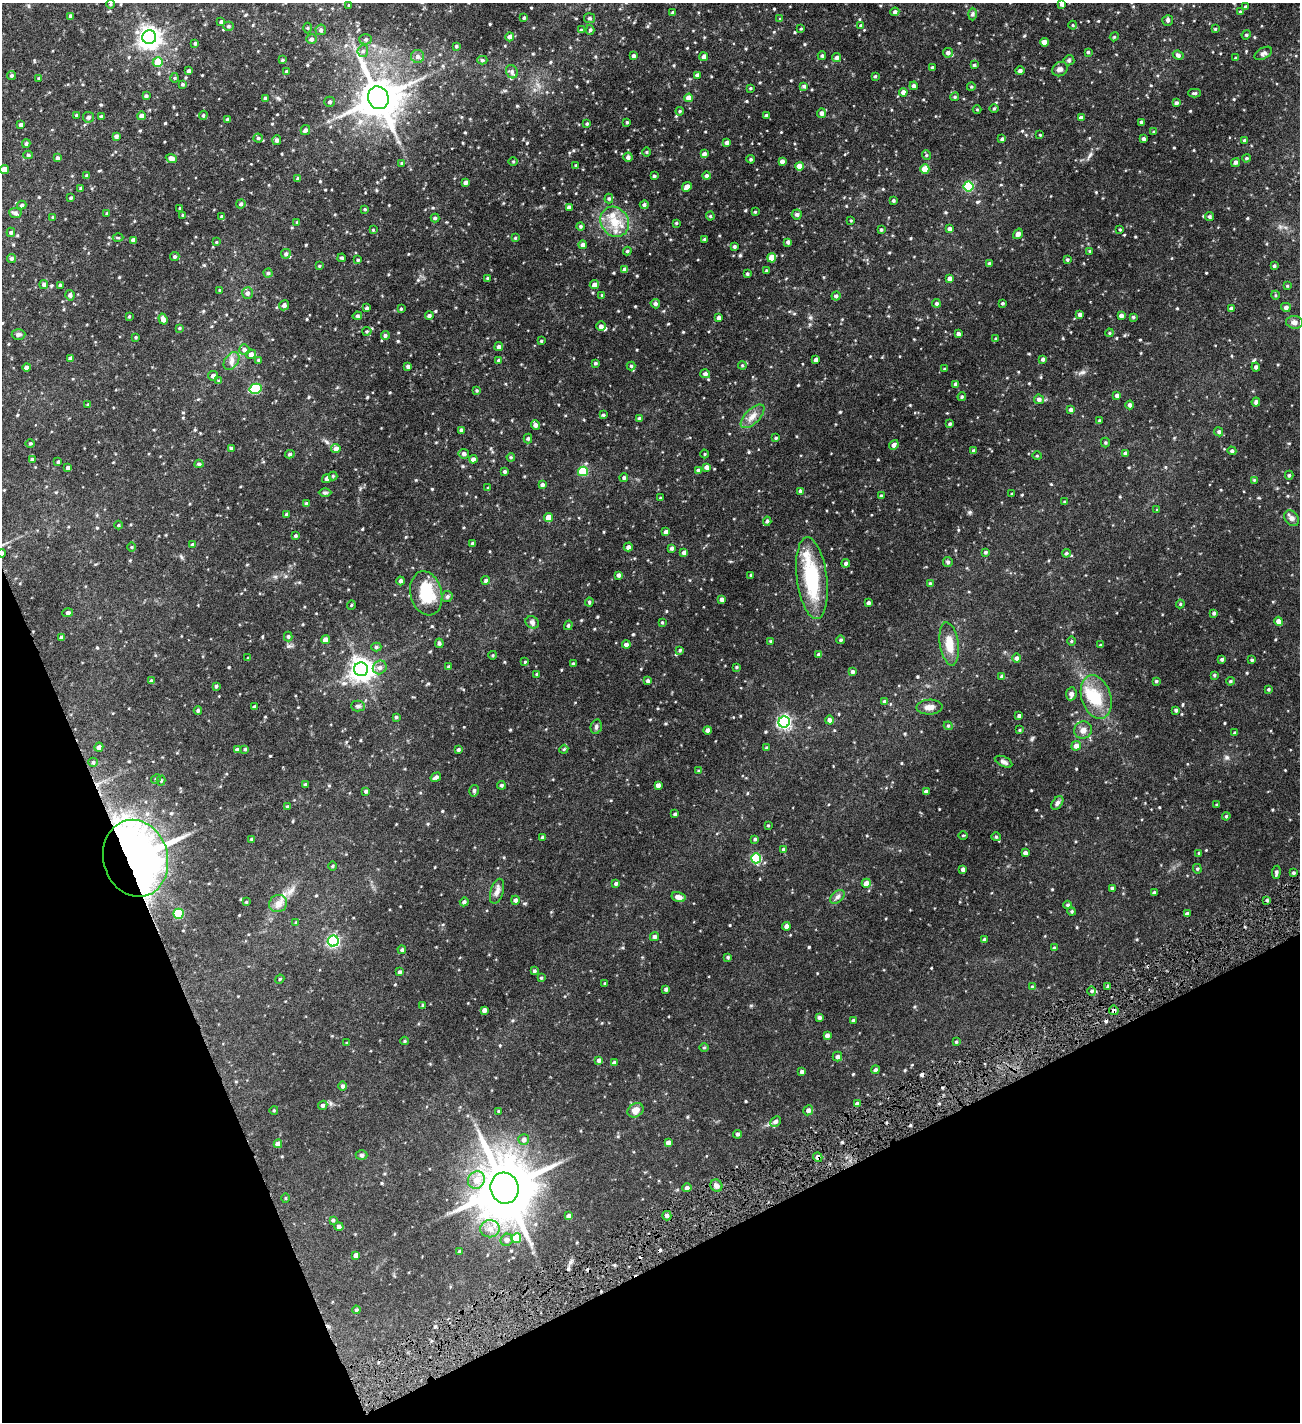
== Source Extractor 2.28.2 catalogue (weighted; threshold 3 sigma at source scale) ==
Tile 14 of 4 x 4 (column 2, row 4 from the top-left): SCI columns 1461-2758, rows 4-1423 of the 5650 x 5686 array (HDU 1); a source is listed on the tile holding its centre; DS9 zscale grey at full resolution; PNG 1302 x 1424 px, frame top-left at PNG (2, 3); each listed source drawn as its Kron ellipse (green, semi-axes under 4 px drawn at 4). Shown black and unused: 21% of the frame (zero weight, under 8 of 16 exposures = <1% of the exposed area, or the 3 px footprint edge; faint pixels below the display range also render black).
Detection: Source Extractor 2.28.2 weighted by HDU 2 'WHT'; one run over the whole footprint, this tile lists its part. Background 0.094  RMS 0.004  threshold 0.0162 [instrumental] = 3 sigma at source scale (4.09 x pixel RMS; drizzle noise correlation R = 1.36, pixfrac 0.8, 0.05/0.05 arcsec/px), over >= 5 px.
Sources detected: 536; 1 inside a brighter object's white glare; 4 cosmic-ray / hot-pixel residue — neither listed nor drawn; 4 inside a brighter listed object's ellipse — not listed separately; of the other 527, all 500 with FLUX_AUTO >= 0.263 (the completeness limit of this list) listed and drawn (27 fainter detections not listed), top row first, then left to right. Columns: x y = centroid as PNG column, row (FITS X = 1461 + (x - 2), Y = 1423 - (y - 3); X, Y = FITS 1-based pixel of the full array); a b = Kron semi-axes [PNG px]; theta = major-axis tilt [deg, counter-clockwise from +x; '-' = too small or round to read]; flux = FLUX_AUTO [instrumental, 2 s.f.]
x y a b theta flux
110 4 4 3 - 0.28
1062 4 4 4 - 1.1
349 5 4 3 - 0.26
1246 7 4 4 - 0.45
895 12 4 4 - 0.88
1240 12 4 3 - 0.44
673 13 3 3 - 0.48
973 14 6 4 88 0.5
71 16 4 4 - 0.63
524 18 3 3 - 0.43
589 18 5 5 - 0.65
780 19 4 4 - 0.28
1168 20 5 5 - 0.62
221 22 4 3 - 0.5
861 25 4 3 - 0.31
1073 25 4 4 - 0.33
229 26 5 4 - 0.56
307 28 5 3 - 0.34
801 29 3 3 - 0.28
1215 29 4 4 - 0.32
321 30 5 5 - 0.7
581 30 3 3 - 0.34
590 30 5 4 - 0.45
1246 35 5 3 - 0.33
149 37 7 7 - 200
510 37 4 4 - 1.2
1114 37 4 3 - 0.32
311 39 5 5 - 0.85
366 39 6 5 - 0.66
1045 42 4 4 - 1.5
195 43 4 3 - 0.43
456 46 4 3 - 0.41
363 51 6 5 - 0.78
1088 52 3 3 - 0.4
948 53 5 5 - 1.1
1263 53 9 5 30 0.86
1178 55 5 4 - 0.77
418 56 6 6 - 1
634 56 4 3 - 0.68
822 56 4 3 - 0.49
704 57 4 4 - 1
837 58 4 4 - 0.91
1236 58 3 3 - 0.3
283 60 4 3 - 0.38
482 60 5 4 - 0.49
1069 60 5 5 - 0.47
158 62 5 5 - 5.7
974 65 3 3 - 0.35
932 67 4 3 - 0.33
1060 69 8 7 - 1
189 71 3 3 - 0.67
286 71 3 3 - 0.34
1020 71 5 4 - 0.79
512 72 7 5 -64 0.88
697 75 4 4 - 0.89
12 76 4 4 - 0.5
875 76 4 3 - 0.39
39 78 3 3 - 0.33
174 78 5 3 - 0.33
182 84 4 3 - 0.4
804 86 4 4 - 0.59
914 86 4 4 - 0.94
971 87 4 3 - 0.31
750 88 3 3 - 0.32
903 92 4 4 - 1.1
1194 93 6 4 -1 0.52
146 96 4 3 - 0.52
955 97 4 3 - 0.38
265 98 3 3 - 0.42
378 98 11 10 - 870
689 98 4 4 - 2.3
330 102 5 5 - 0.63
1176 103 4 4 - 0.71
994 108 5 3 - 0.31
977 109 4 3 - 0.29
680 111 4 4 - 0.34
821 113 5 4 - 1
76 115 3 3 - 0.31
203 115 4 3 - 0.4
766 115 4 3 - 0.43
101 116 4 3 - 0.54
141 116 4 4 - 1.2
88 117 5 5 - 0.73
1081 118 4 4 - 0.89
228 120 4 3 - 0.72
627 122 3 3 - 0.37
1141 122 4 4 - 0.38
587 124 3 3 - 0.32
21 125 3 3 - 0.78
305 130 5 4 - 0.78
1154 132 4 3 - 0.31
1040 135 3 3 - 0.27
116 136 4 4 - 0.74
258 138 4 4 - 0.49
1002 139 4 3 - 0.61
1144 139 3 3 - 0.67
277 140 5 4 - 0.8
1245 140 3 3 - 0.55
727 143 4 4 - 0.81
26 144 4 3 - 0.5
647 152 4 3 - 0.29
704 154 4 4 - 1.1
28 155 5 4 - 0.45
926 155 5 3 - 0.33
628 157 4 4 - 0.88
57 158 3 3 - 0.71
171 158 6 4 -21 1.3
1247 158 4 3 - 0.4
751 159 4 3 - 0.41
513 161 5 3 - 0.33
782 161 4 3 - 0.92
1235 162 5 4 - 0.79
402 163 4 4 - 0.43
576 165 4 3 - 0.36
799 166 4 4 - 3
925 169 4 4 - 5.7
5 170 4 4 - 3.1
87 176 4 4 - 0.62
654 176 3 3 - 0.47
706 176 4 4 - 0.62
298 179 4 4 - 0.72
466 182 4 4 - 0.97
968 186 5 5 - 18
687 187 5 4 - 1.6
81 188 3 3 - 0.45
71 198 3 3 - 0.37
609 198 5 4 - 0.45
893 201 3 3 - 0.49
241 204 4 4 - 0.6
22 205 5 3 - 0.55
644 205 4 4 - 0.69
569 207 4 3 - 1.1
180 208 3 3 - 0.31
365 209 3 3 - 0.34
755 212 3 3 - 0.32
15 213 6 5 - 0.85
107 214 3 3 - 0.38
797 214 5 5 - 0.63
183 215 3 3 - 0.48
710 216 4 4 - 0.43
53 217 3 3 - 0.3
222 217 4 4 - 0.64
1209 217 4 4 - 0.57
435 218 4 4 - 0.42
851 220 4 2 - 0.27
297 222 4 4 - 0.38
615 222 16 13 -53 5.4
676 223 3 3 - 0.32
580 226 4 4 - 0.53
949 229 4 4 - 0.88
373 230 4 3 - 0.27
881 230 3 3 - 0.41
1120 230 3 2 - 0.33
11 232 4 3 - 0.49
1018 234 5 4 - 1.3
118 238 5 3 - 0.35
515 238 4 3 - 0.29
705 239 4 3 - 0.52
133 240 4 3 - 0.99
216 242 3 3 - 0.29
788 242 4 3 - 0.71
582 245 4 4 - 1
734 247 3 3 - 0.53
627 251 4 4 - 0.45
1090 251 4 3 - 0.37
286 254 5 5 - 0.67
175 257 5 4 - 0.64
11 258 4 4 - 0.63
342 258 4 3 - 0.45
772 258 4 4 - 4.3
1067 259 4 4 - 0.41
358 260 4 3 - 0.35
989 263 3 3 - 0.43
319 266 4 3 - 0.28
1274 266 4 3 - 0.48
625 270 4 4 - 1.6
767 271 3 3 - 0.6
268 273 4 4 - 0.56
747 274 3 3 - 0.45
488 278 4 3 - 0.46
949 278 4 4 - 0.99
44 284 4 4 - 0.71
60 285 3 3 - 0.38
594 285 4 4 - 1.2
1287 286 4 4 - 0.32
220 290 3 3 - 0.35
247 293 6 5 - 1
70 295 5 4 - 0.64
602 295 4 4 - 0.28
1275 295 4 3 - 0.3
836 296 4 4 - 0.65
936 303 4 4 - 0.57
1003 303 3 2 - 0.4
655 304 5 4 - 0.71
284 305 5 4 - 0.82
1286 307 5 4 - 0.9
367 308 4 3 - 0.59
401 309 3 3 - 0.33
1231 309 4 3 - 0.8
1080 315 4 3 - 1.1
1121 315 4 4 - 1
129 316 4 3 - 0.32
357 316 4 3 - 0.52
429 316 4 4 - 0.74
1133 317 3 3 - 0.44
719 318 4 3 - 0.97
163 319 5 4 - 1.2
1294 322 8 6 -6 1.2
601 326 5 4 - 1.1
179 328 3 3 - 0.33
367 331 4 4 - 0.4
1109 333 4 4 - 0.32
958 334 3 3 - 0.78
18 335 7 5 1 0.64
385 335 4 4 - 0.69
136 337 4 3 - 0.3
996 339 4 3 - 0.35
541 341 3 3 - 0.34
499 347 4 4 - 0.83
244 349 5 5 - 0.87
251 354 5 4 - 1.4
70 358 4 4 - 0.95
1043 359 4 3 - 0.72
258 360 4 4 - 0.4
499 360 4 3 - 0.58
816 360 3 3 - 0.87
231 361 10 6 54 1.3
595 363 4 3 - 0.42
742 365 4 3 - 0.3
631 366 4 4 - 0.46
26 367 4 4 - 0.9
408 367 4 3 - 0.77
1256 367 4 4 - 0.77
944 369 3 3 - 0.27
705 374 5 4 - 0.87
213 376 5 4 - 1
219 381 4 4 - 0.47
956 384 4 3 - 0.74
256 389 6 5 - 18
477 390 4 3 - 0.38
1117 396 4 3 - 0.89
962 397 4 3 - 0.39
1039 399 5 5 - 0.87
1256 402 4 4 - 0.76
88 405 4 3 - 0.34
1130 405 4 4 - 0.83
1071 410 4 3 - 0.81
603 415 4 4 - 0.42
752 416 15 7 45 2.1
640 419 4 4 - 0.98
1099 421 3 3 - 0.43
950 424 3 3 - 0.47
535 425 5 4 - 1.1
462 430 4 3 - 0.71
1219 432 5 4 - 0.59
776 438 3 3 - 0.34
528 439 5 4 - 0.54
30 443 4 3 - 0.34
1105 443 5 3 - 0.38
894 445 5 4 - 1
231 448 3 3 - 0.44
336 449 5 4 - 1.5
974 451 4 3 - 0.73
1232 451 4 4 - 0.6
1126 453 3 3 - 0.81
290 454 5 4 - 0.57
464 454 5 5 - 0.82
705 454 4 3 - 0.28
1037 456 5 3 - 0.29
511 457 4 3 - 0.29
32 459 4 4 - 0.41
473 459 4 4 - 1
58 462 4 3 - 0.39
199 464 4 4 - 0.52
707 467 4 4 - 1.2
68 468 3 3 - 0.7
698 470 4 3 - 0.54
505 471 3 3 - 0.55
583 471 5 5 - 13
1289 475 4 4 - 0.45
333 476 4 4 - 0.32
624 477 4 4 - 0.54
327 479 5 4 - 0.88
1254 480 4 4 - 0.28
542 485 4 4 - 0.69
488 488 4 3 - 0.29
800 491 4 3 - 0.7
325 493 6 4 0 0.49
1012 494 3 3 - 0.3
881 496 4 3 - 0.48
660 498 3 3 - 0.38
1064 502 3 3 - 0.31
306 504 4 3 - 0.88
1157 510 4 3 - 0.27
286 514 3 3 - 0.49
548 517 4 4 - 2.9
1292 518 8 6 -55 1.1
767 521 4 4 - 0.53
118 525 4 3 - 0.28
666 532 4 4 - 1.1
295 536 3 3 - 0.4
473 543 3 3 - 0.59
192 544 4 3 - 0.35
132 547 5 3 - 0.32
628 547 4 4 - 0.83
672 548 4 3 - 0.68
985 552 4 3 - 0.44
2 553 4 4 - 0.58
684 553 4 4 - 1.3
1066 553 4 3 - 0.45
948 562 5 5 - 0.47
846 563 4 4 - 0.69
618 575 4 3 - 0.74
751 575 3 3 - 0.36
812 578 41 15 -83 20
486 580 4 4 - 0.63
401 581 4 4 - 0.78
930 583 4 4 - 0.3
426 593 22 15 -76 13
447 596 6 5 - 0.61
722 599 4 3 - 0.96
589 602 4 4 - 0.35
868 603 3 3 - 0.73
1180 604 4 4 - 0.36
351 605 5 3 - 0.27
68 613 5 4 - 0.71
1214 613 3 3 - 0.56
1279 621 4 4 - 1.9
532 622 7 6 - 0.84
662 622 4 3 - 0.29
568 625 5 4 - 0.42
288 636 5 4 - 0.5
61 637 4 3 - 0.62
325 640 4 4 - 1.8
841 640 4 4 - 0.45
771 641 4 3 - 0.57
1071 641 5 3 - 0.3
439 643 4 4 - 0.7
949 644 22 9 -81 4.7
626 645 4 4 - 1.1
1100 645 4 3 - 0.27
376 647 5 4 - 0.53
680 650 3 3 - 0.36
493 655 4 3 - 0.31
819 655 4 4 - 0.97
248 658 3 3 - 0.29
1016 658 4 4 - 0.77
1222 659 4 4 - 0.6
1252 660 3 3 - 0.43
525 662 3 3 - 0.27
573 664 3 3 - 0.57
380 667 7 6 - 1.1
449 667 4 3 - 0.82
736 667 4 3 - 0.34
361 669 7 7 - 210
853 672 4 4 - 0.6
537 674 3 3 - 0.32
1214 675 4 3 - 0.4
1002 677 4 3 - 0.72
151 681 4 3 - 0.72
648 681 3 3 - 0.65
1156 681 4 4 - 0.38
1230 681 4 4 - 0.44
216 686 3 3 - 0.42
1268 689 4 3 - 0.38
1071 694 6 5 - 1.5
1096 697 22 14 -72 9.3
884 701 4 4 - 0.53
358 706 7 5 -1 0.62
254 707 4 3 - 0.59
929 707 13 7 2 1.7
1176 710 4 4 - 0.59
198 711 4 3 - 0.49
1019 716 4 3 - 0.65
396 717 3 3 - 0.48
829 720 4 4 - 1
784 722 6 5 - 58
948 726 4 4 - 0.38
596 727 7 5 76 0.64
707 730 4 4 - 0.82
1019 730 4 3 - 0.27
1083 730 9 8 - 1.5
1235 733 4 3 - 0.39
1076 746 5 4 - 1.6
99 747 4 4 - 0.88
766 748 4 3 - 0.27
245 749 3 3 - 0.34
564 749 4 3 - 0.29
237 750 4 4 - 0.93
458 750 3 3 - 0.58
93 762 5 4 - 0.45
1004 762 9 5 -25 0.78
699 771 4 3 - 0.34
436 777 5 4 - 0.95
156 779 5 4 - 0.42
161 780 5 4 - 0.47
305 785 4 3 - 0.57
501 785 4 4 - 0.53
658 785 4 4 - 1.1
366 791 4 4 - 0.56
474 791 6 4 74 0.57
926 791 4 3 - 0.8
1057 803 7 5 53 0.86
1217 805 3 3 - 0.31
287 807 4 3 - 0.39
675 814 4 3 - 0.51
1226 816 4 3 - 0.33
768 825 4 2 - 0.27
963 835 5 3 - 0.29
996 837 5 4 - 0.36
542 838 4 4 - 0.7
251 839 4 3 - 0.37
755 839 3 3 - 0.48
784 850 4 4 - 0.88
1025 853 4 3 - 0.9
1199 853 4 3 - 0.32
136 858 39 32 -75 220
756 858 5 5 - 20
332 866 5 3 - 0.33
963 869 4 4 - 0.76
1197 869 5 4 - 0.44
1276 872 6 4 84 0.67
1294 873 3 3 - 0.46
616 883 4 4 - 0.59
866 883 5 4 - 1.9
1112 888 3 3 - 0.55
497 891 13 6 72 1.4
1154 893 3 3 - 0.55
678 897 7 5 -15 1.7
837 897 8 5 41 0.82
515 900 4 4 - 0.8
1267 900 4 3 - 0.39
246 902 4 3 - 0.27
464 902 4 4 - 0.77
278 903 9 8 - 1.9
1068 905 4 4 - 0.49
1072 911 4 4 - 0.42
178 914 5 5 - 16
1187 914 4 4 - 0.92
296 922 4 4 - 0.39
786 926 4 4 - 1
654 937 4 4 - 0.76
984 940 3 3 - 0.72
333 941 5 5 - 42
1054 948 3 3 - 0.44
402 950 4 4 - 0.54
728 957 3 3 - 0.42
534 971 4 3 - 0.52
399 972 3 3 - 0.6
541 978 4 3 - 0.38
280 979 4 3 - 0.28
605 983 4 2 - 0.26
1108 986 4 4 - 0.57
1032 987 4 4 - 0.3
666 989 3 3 - 0.65
1092 991 4 4 - 0.51
423 1005 4 3 - 0.31
484 1010 4 3 - 1
1114 1010 5 4 - 1.1
819 1017 4 3 - 0.74
853 1020 3 3 - 0.38
827 1036 4 4 - 1.1
405 1041 4 4 - 0.34
956 1042 4 3 - 0.33
347 1043 3 3 - 0.36
704 1047 5 3 - 0.27
837 1057 5 4 - 0.93
599 1060 4 4 - 0.87
614 1063 4 4 - 0.89
875 1070 4 4 - 0.73
802 1072 3 3 - 0.7
343 1086 4 4 - 0.76
857 1104 4 3 - 1.1
323 1105 5 4 - 0.64
274 1110 4 3 - 0.28
635 1110 8 6 31 1.9
808 1110 5 5 - 1
499 1111 3 3 - 0.48
776 1121 6 4 43 0.84
738 1134 4 4 - 0.63
524 1139 5 5 - 1
668 1143 4 4 - 1.2
278 1144 4 4 - 2.3
362 1155 6 5 - 0.44
818 1157 5 4 - 1.2
476 1180 9 8 - 3.3
716 1186 6 5 - 1.1
505 1188 16 14 -74 2000
687 1188 4 4 - 0.93
285 1198 5 3 - 0.29
568 1216 4 3 - 0.72
667 1216 5 4 - 0.88
333 1220 4 4 - 0.4
339 1226 5 4 - 0.97
490 1229 10 8 9 2.2
516 1238 5 4 - 7.2
507 1240 6 6 - 1.2
460 1252 4 3 - 0.73
356 1255 4 4 - 1
356 1310 4 3 - 0.36
Overlapping masked pixels (flux is a lower limit): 3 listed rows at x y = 136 858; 1114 1010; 818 1157
Isophote crosses this tile's border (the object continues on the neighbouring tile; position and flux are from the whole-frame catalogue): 3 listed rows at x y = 1062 4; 1294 322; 2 553